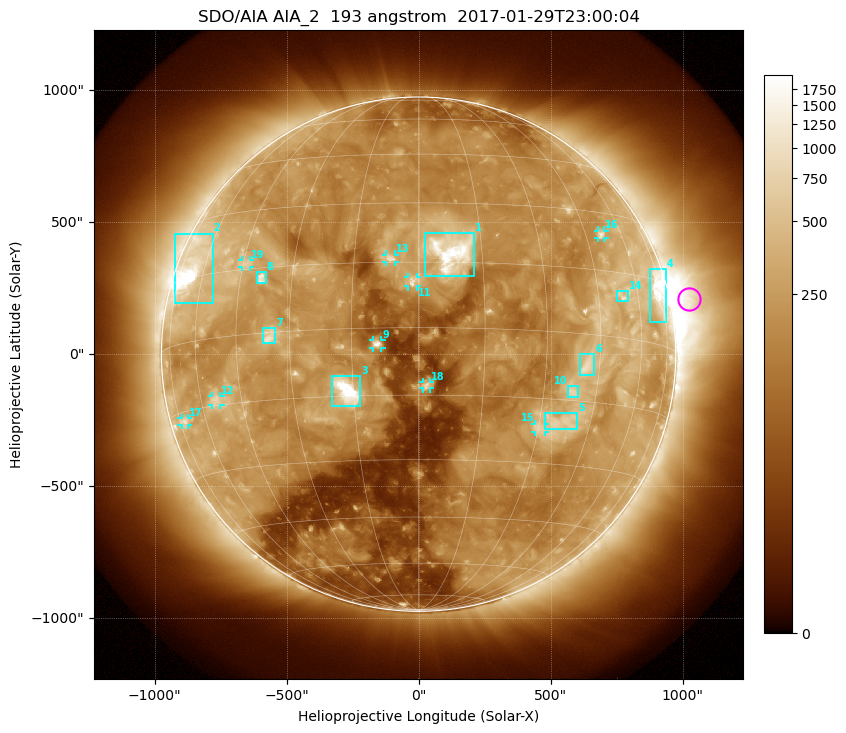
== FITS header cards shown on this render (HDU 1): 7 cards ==
TELESCOP= 'SDO/AIA'
INSTRUME= 'AIA_2'
WAVELNTH=                  193
WAVEUNIT= 'angstrom'
DATE-OBS= '2017-01-29T23:00:04.84'
CTYPE1  = 'HPLN-TAN'
CTYPE2  = 'HPLT-TAN'

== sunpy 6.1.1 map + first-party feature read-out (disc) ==
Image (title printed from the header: SDO/AIA AIA_2  193 angstrom  2017-01-29T23:00:04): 1024 x 1024 px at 2.4 arcsec/px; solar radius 974 arcsec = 406 px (full disc in frame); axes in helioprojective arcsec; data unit not stated in the header (colour bar unlabelled)
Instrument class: DISC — disc imager (sunpy class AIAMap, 193 A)
Bright regions (active regions / flare kernels): reference = the median radial profile (limb darkening/brightening removed); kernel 9 px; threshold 5 sigma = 399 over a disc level ~169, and >= 1.15x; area >= 12 px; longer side >= 10 px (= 24 arcsec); searched inside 0.97 R_sun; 19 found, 19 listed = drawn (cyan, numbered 1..; 9 of them under ~33 arcsec drawn as corner ticks so the feature stays visible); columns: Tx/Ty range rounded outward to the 5 arcsec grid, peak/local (2 s.f.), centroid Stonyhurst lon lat
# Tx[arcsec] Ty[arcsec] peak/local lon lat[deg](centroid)
1 25..210 295..460 19 +8 +18
2 -925..-780 190..455 19 -66 +18
3 -330..-220 -200..-85 23 -17 -14
4 875..935 120..325 11 +71 +11
5 475..600 -285..-220 4.1 +36 -20
6 610..665 -80..0 5.6 +41 -7
7 -590..-540 40..100 5.9 -35 -1
8 -615..-575 265..310 7 -39 +13
9 -175..-140 25..55 16 -9 -4
10 565..605 -165..-120 4.6 +38 -13
11 -40..-5 255..295 6.5 -1 +10
12 -785..-750 -195..-155 4 -54 -14
13 -125..-85 350..380 5.3 -6 +16
14 750..795 200..240 4.3 +53 +9
15 440..480 -295..-265 3.9 +30 -22
16 680..705 440..470 4.9 +51 +24
17 -900..-870 -270..-240 3.6 -72 -17
18 15..45 -130..-105 9.1 +2 -13
19 -670..-635 330..355 3.7 -44 +16
Off-limb structures (1.02-1.3 R_sun): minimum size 162 px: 2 found; the strongest spans PA ~260..310 deg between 1.02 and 1.3 R_sun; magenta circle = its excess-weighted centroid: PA ~280 deg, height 1.07 R_sun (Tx ~1025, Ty ~210 arcsec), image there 5.1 x the reference